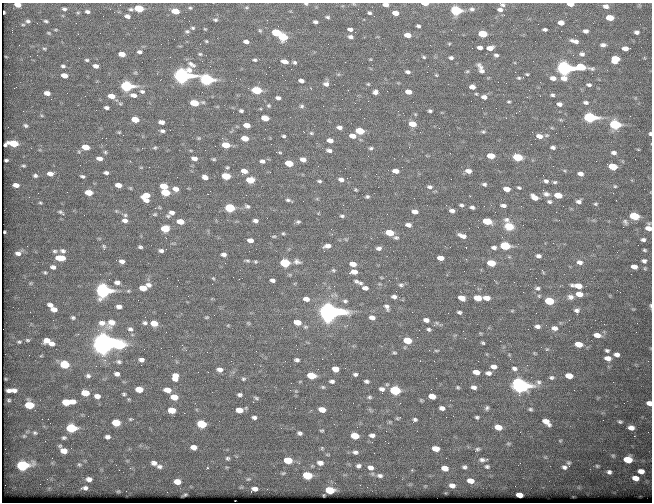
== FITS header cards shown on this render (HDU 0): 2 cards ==
NAXIS1  =                  650 / Width of table row in bytes
NAXIS2  =                  500 / Number of rows in table

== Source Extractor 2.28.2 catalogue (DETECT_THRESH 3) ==
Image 650 x 500 px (HDU 0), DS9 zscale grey, 1 PNG px = 1 image px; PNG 654 x 504 px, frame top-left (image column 1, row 500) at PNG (2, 3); no overlay
Background 390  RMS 1.5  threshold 4.63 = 3 sigma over >= 5 px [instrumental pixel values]
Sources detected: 470; all 470 listed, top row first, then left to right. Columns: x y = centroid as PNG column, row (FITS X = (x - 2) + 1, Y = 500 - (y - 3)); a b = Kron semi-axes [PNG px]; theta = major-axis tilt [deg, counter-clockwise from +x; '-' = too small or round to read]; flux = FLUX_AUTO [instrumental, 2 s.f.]
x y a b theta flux
306 4 7 4 -10 200
354 4 7 5 -20 170
425 4 6 3 -2 1100
570 4 5 3 - 750
18 5 7 5 -10 1100
386 5 7 5 -9 680
502 5 9 6 -15 310
639 5 6 3 -71 120
342 6 6 3 17 130
606 6 7 5 -14 420
247 7 7 5 1 210
190 8 7 5 -2 210
64 9 7 6 - 330
131 9 7 4 -6 200
139 9 6 5 - 4200
472 9 10 8 -1 520
456 10 6 5 - 13000
500 10 8 7 - 530
175 11 6 4 -13 2100
4 12 4 2 - 130
87 12 6 4 -10 300
114 12 2 2 - 54
78 13 5 4 - 140
369 13 7 5 -14 270
395 13 7 6 - 1000
504 15 4 3 - 130
127 16 6 4 -8 480
374 16 3 3 - 70
327 17 8 6 -13 280
610 18 6 4 -6 2000
215 20 8 6 -5 240
267 20 3 3 - 66
28 21 9 7 -11 420
46 21 9 5 -17 260
315 22 6 5 - 330
561 23 5 4 - 790
23 24 8 6 -1 310
418 26 6 5 - 270
193 28 6 4 -2 190
205 29 5 4 - 110
350 29 7 6 - 540
545 29 5 3 - 240
56 30 6 4 -5 140
260 30 7 5 -49 180
187 31 7 6 - 240
586 31 5 4 - 340
276 32 6 5 - 4900
637 32 6 5 - 340
49 33 7 5 -17 200
483 34 6 5 - 4000
408 35 7 5 -9 1100
283 37 6 5 - 5400
350 37 9 7 -14 510
206 41 5 4 - 140
574 41 10 4 -14 490
246 42 6 4 -10 470
200 44 2 2 - 59
449 44 5 5 - 140
19 45 3 3 - 100
430 45 3 2 - 130
603 45 5 4 - 340
480 47 6 5 - 440
490 48 7 5 8 900
625 48 5 4 - 780
44 49 7 6 - 220
139 52 7 5 -1 260
122 54 6 4 -9 1100
200 54 7 5 -1 180
582 54 6 5 - 290
496 55 6 5 - 290
6 57 3 2 - 82
424 57 6 5 - 180
451 58 6 5 - 280
370 59 5 4 - 110
615 59 6 6 - 2800
87 60 5 4 - 150
255 60 6 5 - 210
284 61 8 5 -14 720
294 62 7 5 -23 240
63 66 6 5 - 220
96 66 5 4 - 430
580 67 9 5 -5 4600
564 68 7 6 - 55000
481 69 16 7 -64 770
467 71 6 5 - 170
408 72 6 5 - 300
515 72 3 2 - 87
266 74 2 2 - 71
338 74 6 4 -18 130
527 74 4 3 - 120
64 75 6 4 -14 890
436 75 5 4 - 130
181 76 8 6 10 64000
519 78 5 4 - 140
553 78 6 5 - 570
206 79 7 5 -12 21000
301 81 6 4 -10 440
326 84 7 7 - 510
368 84 5 5 - 130
589 85 5 3 - 210
126 86 7 5 -7 19000
472 87 5 4 - 650
256 90 6 5 - 6000
142 91 7 6 - 270
375 92 6 6 - 460
408 92 6 4 -17 840
47 93 6 4 -12 730
67 93 2 2 - 59
476 94 4 4 - 100
133 95 7 5 -13 540
552 95 4 3 - 180
111 96 6 4 -10 1000
484 97 6 5 - 490
278 98 6 4 -10 340
509 102 4 2 - 120
586 102 5 4 - 250
194 103 6 4 -11 3600
559 104 5 4 - 370
268 106 5 5 - 180
302 106 7 6 - 220
323 106 2 2 - 160
107 108 5 3 - 260
23 111 3 2 - 100
241 111 5 4 - 220
430 111 4 3 - 200
41 115 6 4 -31 140
589 117 7 5 -7 22000
265 118 6 4 -13 1800
135 120 6 4 -13 1900
161 122 5 4 - 540
412 124 6 4 -14 1900
615 124 6 5 - 13000
247 125 6 4 -10 980
26 126 7 5 -26 250
339 127 6 4 -8 400
439 128 2 2 - 77
162 131 6 4 -11 240
360 131 6 4 -11 4100
119 132 4 4 - 98
483 132 5 4 - 150
311 133 6 5 - 180
650 134 5 3 - 210
284 136 5 4 - 160
352 136 7 5 -12 800
539 136 7 5 -18 650
106 138 2 2 - 71
199 138 5 4 - 120
245 138 6 4 -10 1400
330 140 6 4 -17 700
13 143 9 5 -2 3700
226 145 6 4 -10 2300
86 147 6 4 -14 1400
553 147 5 4 - 270
142 148 2 2 - 670
155 148 4 4 - 120
371 148 6 4 -1 180
638 149 5 3 - 87
329 150 7 4 -9 350
105 152 4 4 - 130
279 152 6 3 -6 140
614 153 6 4 -9 330
368 156 2 2 - 49
491 156 6 4 -10 1800
517 157 6 5 - 5000
99 158 6 4 -13 510
194 158 6 4 -17 560
214 159 5 4 - 130
303 159 5 4 - 580
6 160 4 3 - 170
263 161 7 5 -21 400
289 163 6 4 -12 2300
607 164 2 2 - 250
23 166 6 5 - 170
149 167 2 2 - 45
227 167 5 4 - 130
613 167 6 5 - 3400
345 168 2 2 - 63
244 171 6 5 - 780
396 171 6 4 -8 680
468 171 6 4 -11 530
106 173 5 3 - 260
50 174 7 5 -9 630
580 174 5 4 - 410
35 176 6 5 - 230
82 176 5 3 - 190
226 176 6 5 - 3600
205 177 5 4 - 600
341 179 6 5 - 420
250 180 6 5 - 3200
319 181 5 3 - 170
546 181 4 4 - 210
555 182 4 3 - 130
484 184 4 3 - 180
16 185 5 4 - 700
118 185 5 4 - 830
164 186 6 5 - 2000
615 186 5 4 - 120
430 187 6 5 - 270
519 188 4 3 - 130
176 189 5 4 - 620
507 189 6 4 -12 1000
355 190 4 3 - 110
165 192 6 4 -9 3700
89 193 6 4 -9 1700
546 194 6 5 - 290
146 195 8 5 18 1300
246 195 3 2 - 91
558 195 6 4 -11 1900
367 197 5 4 - 170
534 197 6 4 -32 1000
146 200 5 3 - 360
288 200 8 4 -19 220
579 201 5 4 - 310
549 202 4 3 - 180
40 203 5 3 - 110
595 204 5 4 - 130
461 205 4 3 - 180
503 205 5 3 - 310
247 206 7 5 -23 230
472 207 4 4 - 240
230 208 6 5 - 6900
452 211 5 4 - 350
61 212 5 2 - 170
172 212 5 4 - 390
415 212 5 4 - 680
154 214 5 3 - 110
125 215 4 4 - 120
342 216 6 4 -1 170
634 216 6 5 - 5500
535 219 2 2 - 64
125 220 5 4 - 360
506 220 7 7 - 260
180 221 6 4 -10 1300
255 221 5 4 - 340
487 221 6 5 - 3000
298 222 6 4 2 180
625 222 8 6 -53 290
408 225 5 4 - 440
509 226 9 7 -13 1200
623 227 2 2 - 260
648 228 8 6 -89 870
165 229 6 5 - 2600
5 232 3 2 - 110
283 233 4 4 - 110
389 233 6 4 -10 2800
274 236 6 3 -7 100
462 236 8 4 -21 530
396 238 5 4 - 180
250 240 5 4 - 600
643 240 7 5 -1 300
327 246 7 4 7 460
505 246 6 5 - 7700
104 247 4 2 - 110
140 247 4 3 - 150
494 247 5 3 - 280
379 248 5 4 - 290
644 250 4 3 - 150
55 251 6 4 1 170
63 251 5 4 - 220
161 251 4 3 - 240
18 253 6 5 - 410
224 254 5 4 - 360
538 256 5 4 - 340
60 258 8 5 -1 1800
441 258 6 4 -6 680
122 261 5 4 - 370
247 261 6 3 -10 150
297 261 8 5 -18 330
644 261 7 6 - 300
255 262 3 3 - 110
580 262 8 7 - 560
285 263 6 5 - 6100
491 263 6 5 - 2600
353 264 6 4 -11 920
53 267 5 4 - 360
634 267 6 5 - 650
333 270 6 4 19 150
45 272 4 3 - 120
354 272 7 4 10 820
543 272 7 3 -55 130
213 278 4 3 - 79
272 280 5 4 - 320
356 281 8 4 -28 290
117 282 5 4 - 390
149 285 5 4 - 300
401 285 6 4 -9 180
578 286 10 5 -8 1600
143 288 6 5 - 1500
365 288 6 5 - 420
537 288 9 6 -1 340
103 290 7 6 - 35000
579 294 7 6 - 970
539 296 5 5 - 170
394 297 5 4 - 320
570 297 10 8 -7 540
462 298 6 4 -24 950
478 298 6 5 - 1900
487 298 6 4 -7 770
306 299 5 4 - 580
345 301 5 4 - 180
549 301 6 5 - 3800
50 305 5 4 - 460
651 305 5 2 - 120
119 306 5 4 - 460
387 307 6 4 -67 320
54 309 6 4 -7 650
577 310 7 6 - 360
512 311 5 3 - 92
328 312 9 7 -6 130000
459 312 4 3 - 180
165 313 2 2 - 59
207 317 4 2 - 66
372 317 5 4 - 530
73 318 4 4 - 160
426 320 5 4 - 410
297 322 6 4 -14 1200
102 323 8 6 -2 520
111 323 10 7 46 930
144 323 4 3 - 190
154 323 6 4 -10 1300
437 323 6 3 -70 120
604 324 2 2 - 340
537 326 7 5 -7 390
555 328 8 6 -13 590
130 329 4 4 - 220
429 329 4 3 - 180
597 335 6 4 -10 810
27 340 4 3 - 120
47 340 6 5 - 670
407 340 6 5 - 3000
19 342 4 3 - 130
103 343 9 8 - 160000
483 343 4 3 - 150
52 344 6 4 -10 540
579 344 6 5 - 1400
119 345 9 6 -13 8000
547 349 5 5 - 150
436 350 6 3 7 110
607 350 4 3 - 180
256 351 2 2 - 46
394 353 4 4 - 130
534 353 5 4 - 100
617 355 5 4 - 410
608 358 6 4 -10 660
141 360 5 4 - 340
297 360 5 4 - 290
478 361 2 2 - 170
119 362 5 4 - 190
65 364 6 5 - 3500
141 365 2 2 - 78
494 367 6 4 -5 560
336 369 6 5 - 1100
514 369 8 6 -17 360
220 370 5 4 - 420
208 372 2 2 - 81
476 372 6 4 -13 900
488 373 6 5 - 400
117 374 5 4 - 360
355 374 4 3 - 210
311 375 6 5 - 2700
88 376 5 4 - 230
569 376 6 5 - 1400
175 377 7 5 86 1100
551 377 8 6 0 310
243 379 5 4 - 150
332 381 5 4 - 280
366 381 5 3 - 230
291 383 2 2 - 87
519 385 9 7 -19 58000
323 387 6 5 - 150
458 387 4 4 - 140
474 387 6 5 - 390
139 389 6 5 - 1600
382 389 7 6 - 420
14 390 5 4 - 390
167 390 6 4 -10 830
395 390 6 5 - 8900
9 391 5 3 - 320
296 391 4 4 - 110
85 393 6 5 - 2000
124 394 4 3 - 140
240 395 5 3 - 230
97 396 5 4 - 590
432 396 6 4 -10 1200
174 397 6 5 - 1600
369 397 6 4 0 180
256 398 6 4 -21 170
9 400 3 2 - 110
421 400 6 4 -16 140
73 401 5 4 - 650
66 402 6 5 - 2200
253 402 3 2 - 85
624 403 2 2 - 46
649 403 5 4 - 600
29 405 6 5 - 4100
442 408 6 5 - 430
487 408 6 4 54 230
322 409 6 5 - 1100
530 409 8 6 -11 280
172 410 6 5 - 1700
239 410 6 5 - 1300
184 413 3 2 - 98
453 416 3 2 - 75
254 417 4 4 - 290
477 417 5 4 - 200
398 418 8 4 18 150
42 419 2 2 - 130
132 419 5 3 - 240
415 419 6 5 - 230
546 422 11 7 -42 1200
620 422 6 4 -10 180
116 423 6 5 - 2900
202 424 6 5 - 5400
498 427 8 6 -15 1200
71 428 7 5 -6 7500
631 428 6 4 -10 650
322 430 4 3 - 130
386 431 2 2 - 430
35 433 5 4 - 140
300 433 6 5 - 250
372 435 6 4 -3 400
355 436 6 5 - 2100
107 437 5 4 - 320
64 438 4 3 - 160
560 440 7 6 - 200
508 444 7 6 - 250
193 447 6 4 -1 740
322 448 5 4 - 130
436 449 6 5 - 1300
63 450 8 5 -41 1000
476 450 7 4 35 470
355 452 7 5 -9 310
613 456 5 5 - 140
545 457 7 5 -45 220
227 458 4 3 - 170
487 459 5 4 - 120
628 459 6 5 - 2700
288 460 6 5 - 2600
482 460 10 7 -9 520
154 463 5 4 - 430
320 463 7 5 -10 520
568 463 7 6 - 280
79 464 4 4 - 110
23 465 7 5 1 16000
159 466 6 4 -7 240
358 466 5 4 - 270
487 466 9 7 -5 410
597 466 5 4 - 140
370 467 7 6 - 480
464 467 7 6 - 330
564 467 10 8 1 540
445 468 7 5 -14 1000
412 470 3 3 - 95
641 471 6 4 -9 680
609 472 5 5 - 280
283 473 5 4 - 110
373 474 6 4 -71 140
307 475 6 5 - 4900
380 476 6 4 -8 260
635 478 6 4 -10 760
89 479 5 4 - 450
248 479 6 4 42 110
470 481 8 6 -12 1100
177 482 6 5 - 1100
452 485 7 6 - 590
85 488 5 3 - 250
255 489 6 4 2 480
330 490 6 5 - 4000
185 494 3 2 - 79
519 495 6 4 -10 1100
At the frame edge (FLAGS 8, measured only in part): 11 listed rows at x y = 306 4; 354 4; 425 4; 570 4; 18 5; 386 5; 502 5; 650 134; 648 228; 651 305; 649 403